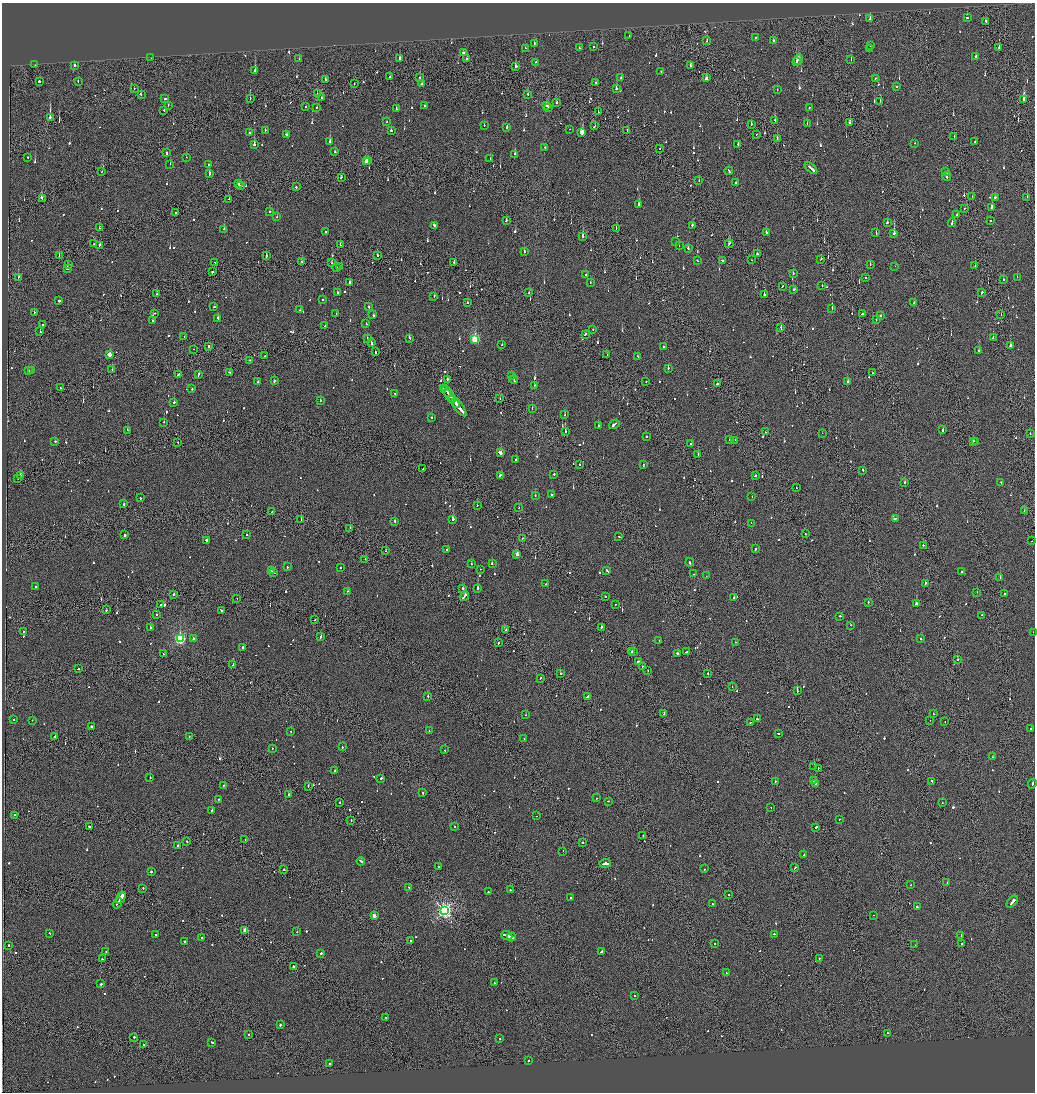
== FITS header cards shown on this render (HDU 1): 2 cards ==
NAXIS1  =                 2065
NAXIS2  =                 2180

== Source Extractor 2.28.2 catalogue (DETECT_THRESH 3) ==
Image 2065 x 2180 px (HDU 1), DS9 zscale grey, zoomed out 1/2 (1 PNG px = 2 x 2 image px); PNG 1037 x 1094 px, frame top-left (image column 1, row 2179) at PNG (2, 3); each listed source drawn as its Kron ellipse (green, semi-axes under 4 px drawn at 4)
Background -0.103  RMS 0.067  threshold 0.202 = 3 sigma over >= 5 px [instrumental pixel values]
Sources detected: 1055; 58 cannot appear on this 1/2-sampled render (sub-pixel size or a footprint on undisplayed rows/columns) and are neither listed nor drawn; of the other 997, the 500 brightest by FLUX_AUTO listed and drawn (497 fainter detections omitted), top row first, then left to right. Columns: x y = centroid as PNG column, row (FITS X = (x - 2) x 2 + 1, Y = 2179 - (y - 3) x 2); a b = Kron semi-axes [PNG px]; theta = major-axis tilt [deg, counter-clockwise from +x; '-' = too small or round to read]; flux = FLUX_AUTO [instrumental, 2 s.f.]
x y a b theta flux
967 18 2 2 - 150
870 19 3 2 - 380
986 21 2 2 - 110
629 36 2 2 - 94
755 37 2 2 - 140
707 41 2 1 - 97
774 41 2 2 - 91
534 44 2 2 - 120
870 46 2 2 - 180
593 47 2 2 - 76
999 47 3 1 - 130
525 48 2 1 - 67
579 48 2 2 - 93
870 49 2 1 - 63
463 52 2 2 - 180
976 57 3 2 - 160
151 58 2 1 - 75
399 58 2 2 - 150
299 59 2 2 - 120
467 59 2 2 - 130
798 59 5 3 - 260
851 59 2 1 - 160
796 61 2 2 - 130
535 62 2 2 - 82
35 65 2 2 - 660
74 65 2 2 - 270
515 66 2 2 - 230
690 66 3 2 - 120
255 71 3 2 - 240
661 71 2 2 - 71
390 77 2 2 - 110
420 78 2 1 - 89
621 78 2 2 - 82
706 78 3 2 - 300
875 78 2 2 - 690
325 80 3 2 - 110
39 81 2 2 - 210
78 81 2 2 - 73
595 82 2 2 - 73
354 84 2 1 - 160
422 84 2 2 - 170
896 87 2 2 - 78
134 88 2 1 - 63
616 89 2 2 - 190
777 90 2 1 - 69
141 94 3 2 - 180
317 94 2 2 - 110
528 94 2 2 - 110
250 98 2 1 - 68
321 98 2 2 - 380
165 99 2 2 - 100
1024 100 3 2 - 1200
880 101 2 2 - 86
556 103 2 2 - 220
168 105 2 2 - 66
424 105 2 2 - 68
306 106 2 2 - 91
546 106 2 1 - 590
809 107 2 2 - 80
316 108 2 2 - 240
548 108 2 2 - 150
396 109 2 2 - 130
164 110 2 2 - 410
598 112 2 1 - 230
50 117 3 2 - 1300
775 120 2 2 - 110
387 122 2 2 - 160
850 123 2 2 - 160
751 124 2 2 - 100
807 124 2 2 - 88
484 125 2 2 - 77
595 126 2 1 - 67
507 127 2 2 - 310
569 129 2 1 - 76
265 130 2 2 - 88
627 130 2 1 - 91
391 131 2 2 - 290
249 132 2 1 - 92
582 133 4 2 - 1100
756 134 2 1 - 71
286 135 2 2 - 120
954 137 2 1 - 99
777 138 2 1 - 140
330 141 2 2 - 280
975 142 3 2 - 130
915 143 2 2 - 110
254 144 2 2 - 880
738 145 2 2 - 93
545 147 2 2 - 72
659 148 2 2 - 110
335 152 2 2 - 110
166 153 3 1 - 180
515 154 2 2 - 220
28 157 2 2 - 77
186 157 2 1 - 270
490 159 2 2 - 76
368 160 4 2 - 320
366 162 2 2 - 200
170 164 2 1 - 73
208 165 2 2 - 66
811 168 7 2 -41 600
729 171 4 2 - 370
946 171 2 2 - 120
102 172 2 1 - 82
209 174 3 2 - 170
946 176 4 2 - 280
341 177 2 2 - 71
699 181 2 1 - 65
736 182 2 2 - 130
238 184 3 2 - 370
241 186 2 1 - 500
296 187 2 2 - 63
972 196 2 1 - 100
1027 197 2 1 - 69
995 198 3 2 - 170
42 199 2 1 - 63
229 199 2 1 - 90
639 205 2 2 - 430
964 208 2 1 - 98
992 208 2 2 - 600
269 211 2 2 - 120
175 213 2 1 - 91
956 215 2 2 - 65
277 217 2 2 - 110
506 220 2 2 - 86
990 221 2 2 - 160
952 222 4 2 - 220
887 223 2 2 - 140
434 225 2 2 - 390
692 225 2 2 - 180
99 228 2 1 - 63
224 229 2 2 - 130
616 229 2 1 - 100
325 232 2 2 - 77
766 232 2 2 - 89
876 233 2 2 - 130
894 234 2 2 - 540
583 236 2 2 - 840
676 242 2 1 - 93
94 244 2 1 - 130
729 244 4 2 - 190
99 245 2 1 - 180
340 245 3 1 - 140
679 245 2 1 - 73
688 248 3 2 - 160
524 251 2 2 - 110
757 254 2 1 - 500
59 255 2 1 - 75
377 255 2 1 - 140
266 256 2 2 - 270
821 259 3 2 - 150
752 260 2 1 - 120
697 261 2 2 - 100
723 261 3 2 - 160
215 262 2 2 - 110
302 262 2 1 - 450
332 263 2 1 - 120
454 263 2 1 - 230
69 264 2 2 - 120
870 264 2 2 - 68
340 266 2 1 - 65
895 266 2 1 - 69
975 266 2 2 - 93
336 267 2 1 - 88
67 269 2 2 - 510
212 271 2 2 - 290
793 274 2 2 - 85
585 275 2 2 - 110
866 277 2 2 - 120
1017 277 2 2 - 91
18 278 3 1 - 230
1004 280 2 2 - 80
350 282 3 2 - 140
590 283 2 2 - 64
782 286 3 2 - 110
822 286 2 2 - 100
794 289 2 2 - 130
337 292 2 2 - 120
529 293 2 1 - 69
982 293 3 2 - 150
157 294 2 2 - 230
764 295 2 2 - 230
434 296 2 2 - 110
323 299 2 2 - 68
59 301 2 1 - 2300
467 303 2 2 - 170
914 303 2 2 - 240
214 307 2 2 - 74
369 307 2 2 - 140
832 308 2 2 - 190
300 310 2 2 - 66
34 312 2 2 - 83
155 313 2 2 - 89
336 314 2 2 - 73
862 314 3 2 - 390
373 315 3 2 - 150
881 315 2 2 - 74
1001 315 2 1 - 70
218 318 3 2 - 340
877 319 2 2 - 120
152 321 2 2 - 70
366 323 2 2 - 120
42 325 2 2 - 130
325 326 2 2 - 290
781 328 3 1 - 250
593 330 2 1 - 88
40 332 2 2 - 92
585 334 3 2 - 310
184 336 2 2 - 190
367 338 2 2 - 93
409 338 2 2 - 170
993 338 2 2 - 100
475 339 3 3 - 1200
371 342 4 2 - 260
502 345 2 2 - 320
209 346 2 2 - 200
1010 346 3 2 - 130
663 347 2 2 - 130
194 349 2 1 - 98
979 351 2 2 - 180
375 352 3 1 - 230
607 354 2 1 - 120
109 355 3 2 - 220
265 356 2 2 - 190
638 356 2 2 - 130
250 360 2 1 - 77
668 368 2 2 - 150
29 370 2 2 - 140
112 370 2 2 - 84
31 371 2 2 - 110
229 372 2 2 - 170
873 373 2 1 - 150
198 374 4 2 - 220
178 375 4 2 - 160
512 375 2 2 - 89
447 379 2 2 - 110
514 380 4 2 - 210
274 381 2 2 - 280
646 381 2 2 - 160
258 382 2 1 - 67
848 382 2 2 - 88
717 383 3 2 - 240
534 385 2 2 - 80
60 388 2 2 - 76
444 388 2 1 - 250
192 389 2 2 - 95
446 391 6 2 -53 1100
395 393 2 2 - 150
450 395 7 2 -55 1000
452 399 4 1 - 730
500 399 2 1 - 82
320 401 2 2 - 150
174 403 2 2 - 120
456 403 5 2 - 1100
459 408 10 2 -52 1500
532 409 2 1 - 170
565 415 2 2 - 75
432 418 2 2 - 66
164 422 2 2 - 200
614 424 5 2 - 360
598 425 2 2 - 120
943 429 3 2 - 260
127 430 2 2 - 68
565 432 2 2 - 810
765 432 2 1 - 190
822 433 2 2 - 200
1030 434 2 2 - 68
646 436 2 2 - 220
729 440 2 1 - 210
735 440 2 2 - 63
973 441 2 2 - 90
55 442 2 2 - 150
178 442 2 1 - 65
976 442 2 1 - 74
691 443 2 2 - 66
500 453 4 2 - 390
698 454 2 2 - 74
516 460 2 2 - 130
580 464 2 1 - 430
643 465 2 2 - 280
423 469 2 1 - 68
863 470 2 1 - 130
554 474 2 2 - 120
20 475 3 2 - 160
500 475 3 2 - 130
755 476 2 2 - 65
18 478 2 1 - 140
1001 482 2 2 - 120
905 483 2 2 - 83
796 487 2 2 - 120
551 495 2 2 - 93
535 496 2 2 - 66
752 497 2 2 - 68
140 498 2 2 - 150
124 504 2 2 - 99
477 505 2 2 - 69
519 508 2 1 - 81
1024 510 2 1 - 99
272 512 2 2 - 190
453 519 2 2 - 600
895 519 3 1 - 730
301 520 2 1 - 74
395 521 2 2 - 110
751 523 2 2 - 64
350 528 2 1 - 68
806 534 2 2 - 170
125 535 2 2 - 340
247 535 2 2 - 120
619 536 2 2 - 120
522 538 2 1 - 150
207 540 3 2 - 320
1032 541 2 1 - 160
923 545 2 2 - 440
447 549 2 2 - 120
755 549 2 2 - 230
386 551 2 1 - 68
517 554 3 2 - 130
365 559 2 2 - 67
689 562 4 2 - 380
472 564 2 2 - 100
492 564 2 2 - 110
287 567 2 2 - 150
341 567 2 2 - 89
480 569 2 1 - 270
607 570 3 2 - 460
271 571 3 2 - 220
961 572 2 2 - 64
274 573 2 2 - 290
693 574 2 2 - 110
706 576 2 1 - 97
1000 578 2 2 - 100
925 583 2 1 - 410
546 584 2 2 - 63
36 587 2 2 - 110
463 588 2 2 - 290
478 588 2 1 - 1000
347 591 2 2 - 76
977 592 2 2 - 86
1004 593 2 2 - 120
174 594 2 1 - 420
464 596 5 2 - 460
605 597 2 2 - 110
734 597 2 2 - 260
237 599 2 1 - 85
868 602 2 2 - 290
161 604 2 1 - 120
616 604 2 2 - 110
916 604 2 2 - 930
107 610 3 2 - 100
222 610 3 2 - 230
157 614 2 2 - 83
981 615 2 2 - 120
840 616 2 1 - 1200
315 620 2 1 - 64
851 625 2 2 - 67
150 627 2 2 - 210
601 628 4 1 - 260
505 630 2 2 - 100
23 632 2 2 - 70
1033 632 2 2 - 85
321 637 2 2 - 120
180 639 3 3 - 2000
193 639 2 2 - 210
921 639 2 1 - 660
659 641 2 2 - 75
735 642 2 2 - 190
498 643 2 1 - 130
243 648 4 2 - 180
632 652 2 2 - 470
634 652 2 1 - 110
686 652 2 2 - 160
163 654 2 1 - 130
678 654 4 2 - 240
957 659 2 2 - 610
638 661 3 2 - 270
233 665 2 2 - 190
642 666 2 2 - 130
78 669 3 2 - 110
648 671 2 1 - 77
560 673 2 2 - 320
708 673 2 1 - 63
540 678 2 2 - 89
732 687 2 1 - 110
797 691 2 2 - 260
428 697 2 2 - 180
587 697 3 2 - 320
664 714 3 2 - 320
933 714 2 2 - 93
526 715 2 1 - 67
757 719 2 2 - 550
14 720 2 2 - 100
32 720 2 2 - 66
930 720 2 1 - 88
750 722 2 2 - 180
945 722 2 2 - 69
91 727 2 2 - 260
1031 729 2 2 - 68
291 731 2 2 - 69
429 731 2 2 - 71
778 733 2 2 - 120
55 736 2 2 - 130
189 737 2 2 - 98
524 739 2 2 - 78
342 747 2 2 - 150
272 748 2 2 - 66
445 750 2 2 - 92
992 757 2 2 - 65
814 767 2 1 - 270
818 768 2 1 - 380
335 770 2 2 - 83
150 778 2 2 - 170
381 778 2 2 - 140
775 781 2 2 - 280
813 781 2 1 - 95
932 781 2 1 - 95
816 784 2 1 - 410
1032 784 5 2 - 420
223 785 2 2 - 76
308 786 2 1 - 150
422 793 2 2 - 270
289 795 2 2 - 440
596 798 2 2 - 86
218 799 2 2 - 77
608 801 2 2 - 120
340 802 2 2 - 100
942 803 2 2 - 89
771 807 2 1 - 110
212 810 3 2 - 170
14 815 2 2 - 75
537 816 2 1 - 120
839 819 2 1 - 160
351 820 2 1 - 110
454 826 2 1 - 65
89 827 2 2 - 350
815 827 2 2 - 800
643 835 2 1 - 290
245 840 2 1 - 290
187 841 2 2 - 70
582 843 2 1 - 680
178 846 2 2 - 160
563 851 2 1 - 70
804 855 2 2 - 170
361 861 4 2 - 730
605 864 6 2 7 820
438 867 2 2 - 100
795 868 3 1 - 99
705 869 2 2 - 190
284 870 2 1 - 180
151 872 2 2 - 280
947 882 2 2 - 300
911 885 2 2 - 150
409 887 2 2 - 69
143 888 2 2 - 83
510 890 2 2 - 260
488 892 2 2 - 78
728 895 2 2 - 210
121 898 6 2 60 2500
571 898 2 2 - 230
1012 902 7 2 48 1600
117 903 6 1 59 1800
712 904 2 1 - 140
918 907 4 2 - 290
445 910 4 4 - 4400
873 915 2 1 - 69
374 916 3 2 - 110
245 931 3 2 - 270
297 931 2 2 - 92
50 933 2 2 - 66
775 934 4 2 - 420
155 935 2 2 - 100
961 935 2 2 - 94
507 936 6 2 -23 940
202 937 2 2 - 81
511 937 4 2 - 410
184 941 2 2 - 180
411 941 2 2 - 140
715 944 2 2 - 76
962 944 2 2 - 86
8 945 2 2 - 230
915 945 2 2 - 270
601 951 3 2 - 180
106 952 2 2 - 99
321 953 2 2 - 230
819 958 2 1 - 110
102 959 2 2 - 67
293 966 2 2 - 200
726 973 2 1 - 120
494 983 2 1 - 120
101 984 2 2 - 270
635 996 2 2 - 64
386 1017 2 2 - 65
280 1025 2 2 - 330
887 1033 2 2 - 85
248 1034 2 2 - 82
134 1038 3 2 - 280
499 1039 2 2 - 110
212 1042 3 2 - 150
143 1045 2 1 - 74
528 1061 2 1 - 200
329 1063 2 2 - 250
At the frame edge (FLAGS 8, measured only in part): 2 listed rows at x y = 1033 632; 1032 784
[497 fainter detections neither listed nor drawn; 58 sub-pixel or undisplayed-footprint detections neither listed nor drawn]